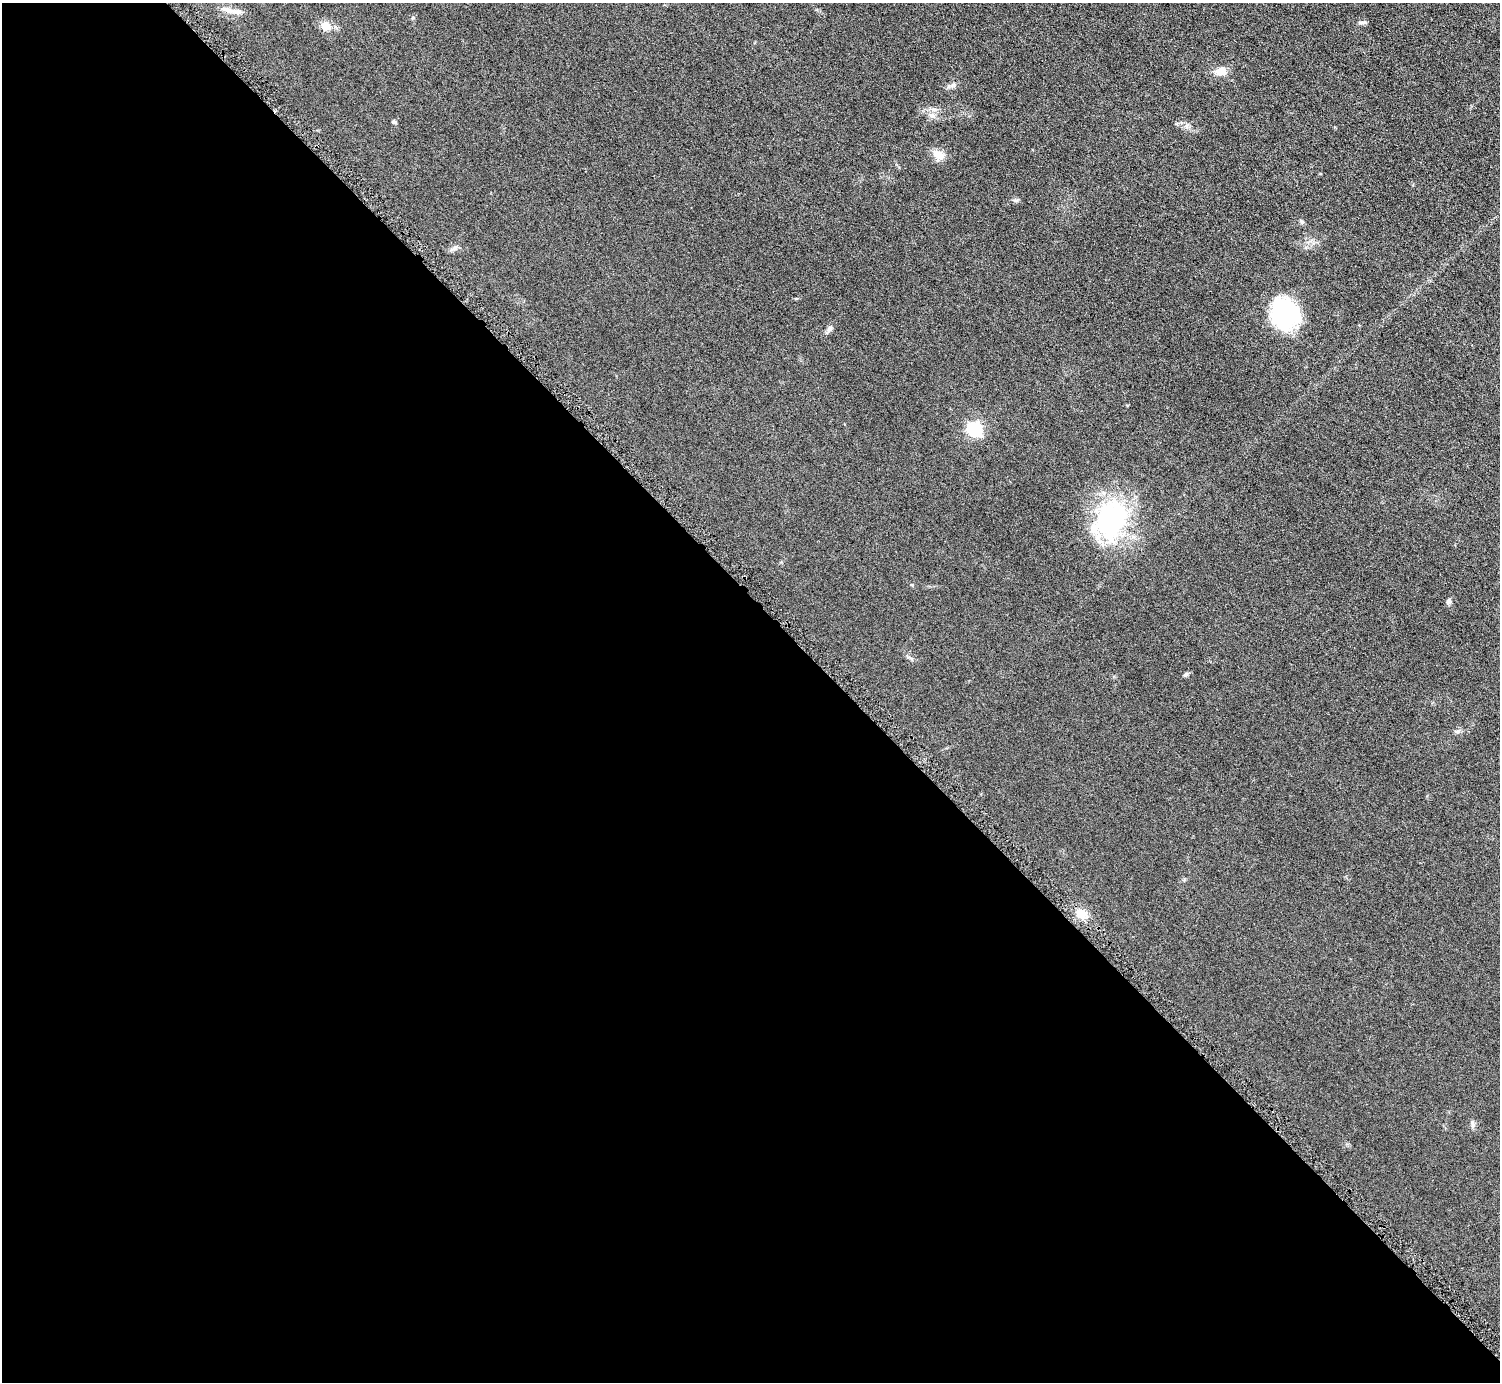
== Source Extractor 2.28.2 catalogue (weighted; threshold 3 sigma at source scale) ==
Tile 9 of 4 x 4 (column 1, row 3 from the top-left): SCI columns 13-1510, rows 1557-2936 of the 6016 x 6014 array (HDU 1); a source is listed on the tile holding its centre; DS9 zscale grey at full resolution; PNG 1502 x 1384 px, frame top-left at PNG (2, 3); no overlay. Shown black and unused: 56% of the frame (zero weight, under 4 of 8 exposures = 1% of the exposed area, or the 3 px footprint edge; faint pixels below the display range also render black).
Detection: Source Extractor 2.28.2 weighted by HDU 2 'WHT'; one run over the whole footprint, this tile lists its part. Background 0.0609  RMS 0.0081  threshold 0.0331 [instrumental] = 3 sigma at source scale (4.09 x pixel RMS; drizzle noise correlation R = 1.36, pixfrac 0.8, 0.05/0.05 arcsec/px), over >= 5 px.
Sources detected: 21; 1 inside a brighter listed object's ellipse — not listed separately; the other 20 listed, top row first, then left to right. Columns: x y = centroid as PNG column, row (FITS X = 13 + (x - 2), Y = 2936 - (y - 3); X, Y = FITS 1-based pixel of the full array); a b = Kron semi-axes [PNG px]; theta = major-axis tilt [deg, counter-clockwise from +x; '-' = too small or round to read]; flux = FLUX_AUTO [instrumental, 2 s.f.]
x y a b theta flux
228 10 21 7 -16 5.7
1363 22 12 4 4 1.8
326 26 13 9 -19 7.8
1220 71 16 11 10 7.1
932 116 9 7 -15 3.4
394 122 6 5 - 1
939 155 17 11 -38 7.1
1016 200 9 4 0 1.4
1301 222 6 4 -89 1.2
454 248 8 6 22 2.1
1284 313 29 25 -71 77
830 329 9 7 61 2.5
1127 405 4 3 - 0.54
975 429 6 6 - 140
1110 520 54 39 59 98
1449 601 7 6 - 1.8
1186 674 7 5 45 1.4
1458 731 8 5 24 1.7
1081 914 10 9 - 11
1472 1124 10 4 -77 1.6
Unlisted compact peaks at least as high as the median listed source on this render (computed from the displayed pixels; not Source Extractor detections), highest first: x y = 413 18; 1187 126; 949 86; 912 585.